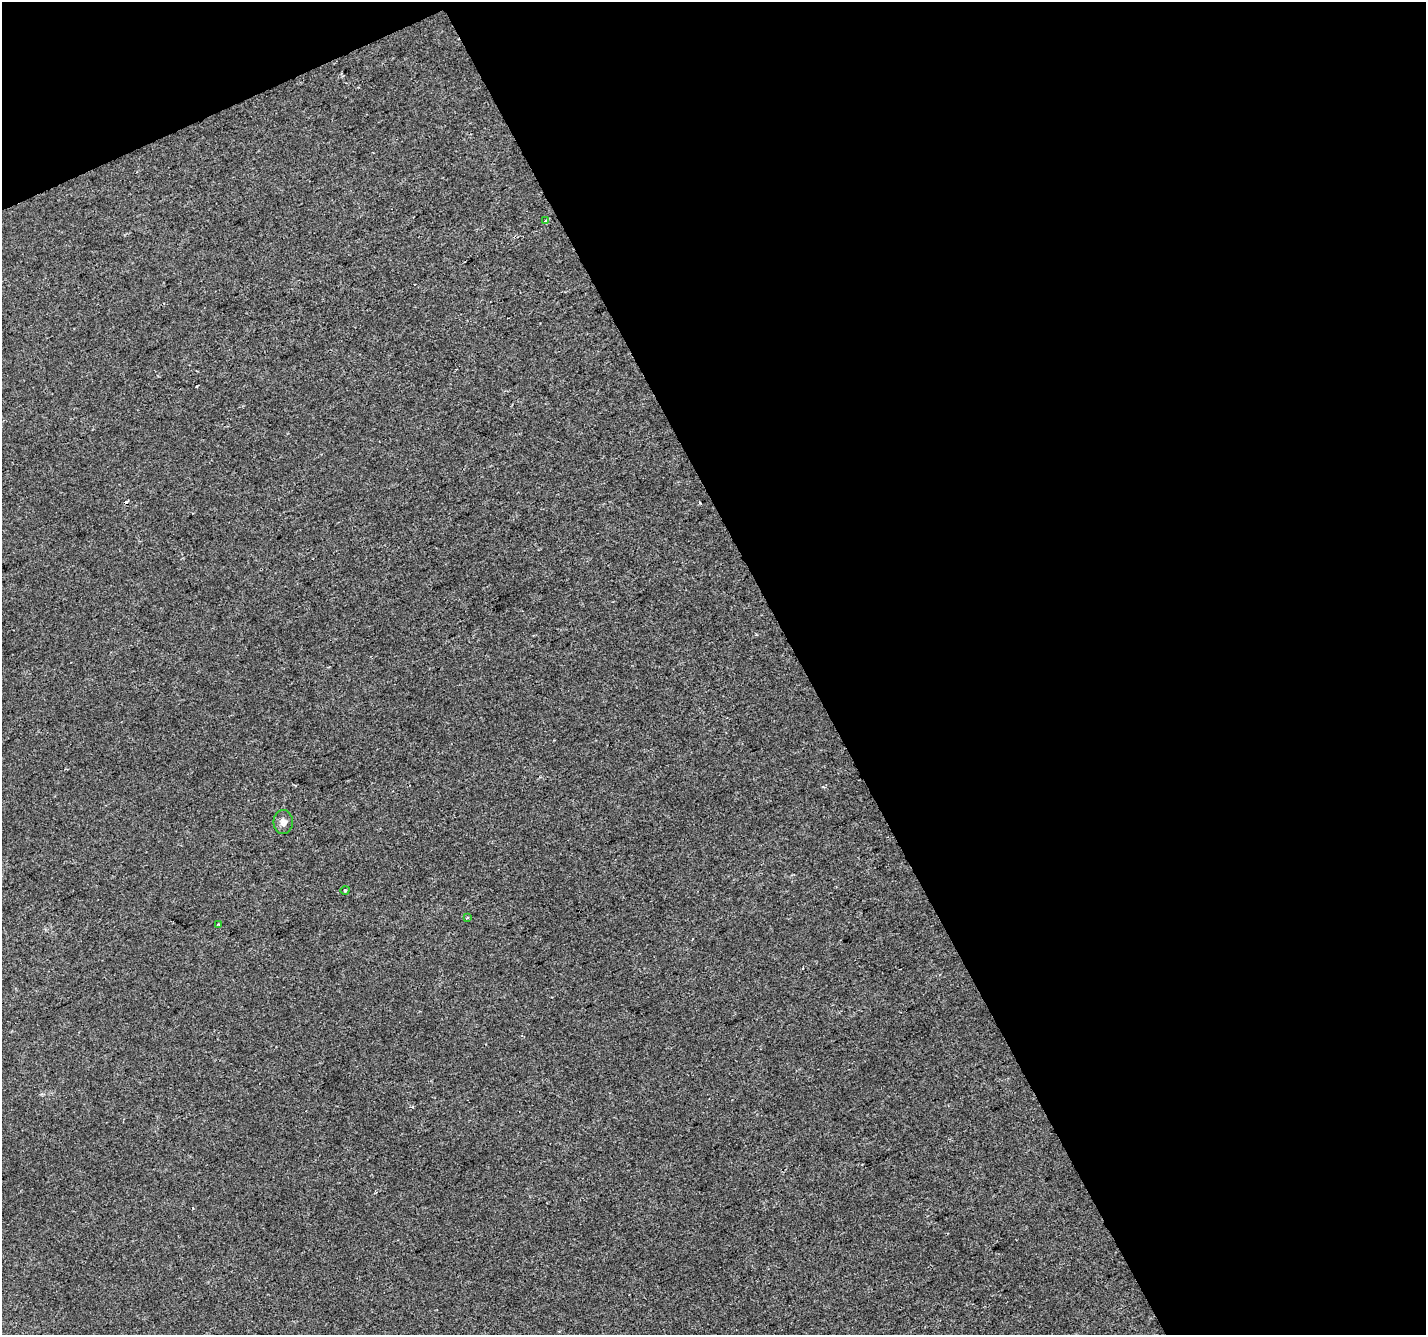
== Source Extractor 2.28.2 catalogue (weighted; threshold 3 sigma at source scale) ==
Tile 2 of 2 x 2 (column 2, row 1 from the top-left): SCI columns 1425-2848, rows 1388-2720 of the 2849 x 2792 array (HDU 1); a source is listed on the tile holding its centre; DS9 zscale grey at full resolution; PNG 1428 x 1337 px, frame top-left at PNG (2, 2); each listed source drawn as its Kron ellipse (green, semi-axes under 4 px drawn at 4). Shown black and unused: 46% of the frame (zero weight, under 2 of 3 exposures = <1% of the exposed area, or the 3 px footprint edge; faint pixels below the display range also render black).
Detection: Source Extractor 2.28.2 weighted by HDU 2 'WHT'; one run over the whole footprint, this tile lists its part. Background 2.78e-05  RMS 0.0041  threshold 0.0185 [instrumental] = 3 sigma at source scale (4.5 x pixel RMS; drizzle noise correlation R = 1.50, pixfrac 1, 0.0396/0.0396 arcsec/px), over >= 5 px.
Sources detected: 6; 1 cosmic-ray / hot-pixel residue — neither listed nor drawn; the other 5 listed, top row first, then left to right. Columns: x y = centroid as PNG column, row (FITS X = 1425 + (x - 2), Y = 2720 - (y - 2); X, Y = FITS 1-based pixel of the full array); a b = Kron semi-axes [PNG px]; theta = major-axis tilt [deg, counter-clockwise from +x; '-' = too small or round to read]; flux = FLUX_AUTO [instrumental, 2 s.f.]
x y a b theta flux
545 221 3 3 - 3.5
283 822 12 9 -90 2.2
345 890 4 3 - 0.36
468 917 3 3 - 0.66
218 924 4 3 - 0.51